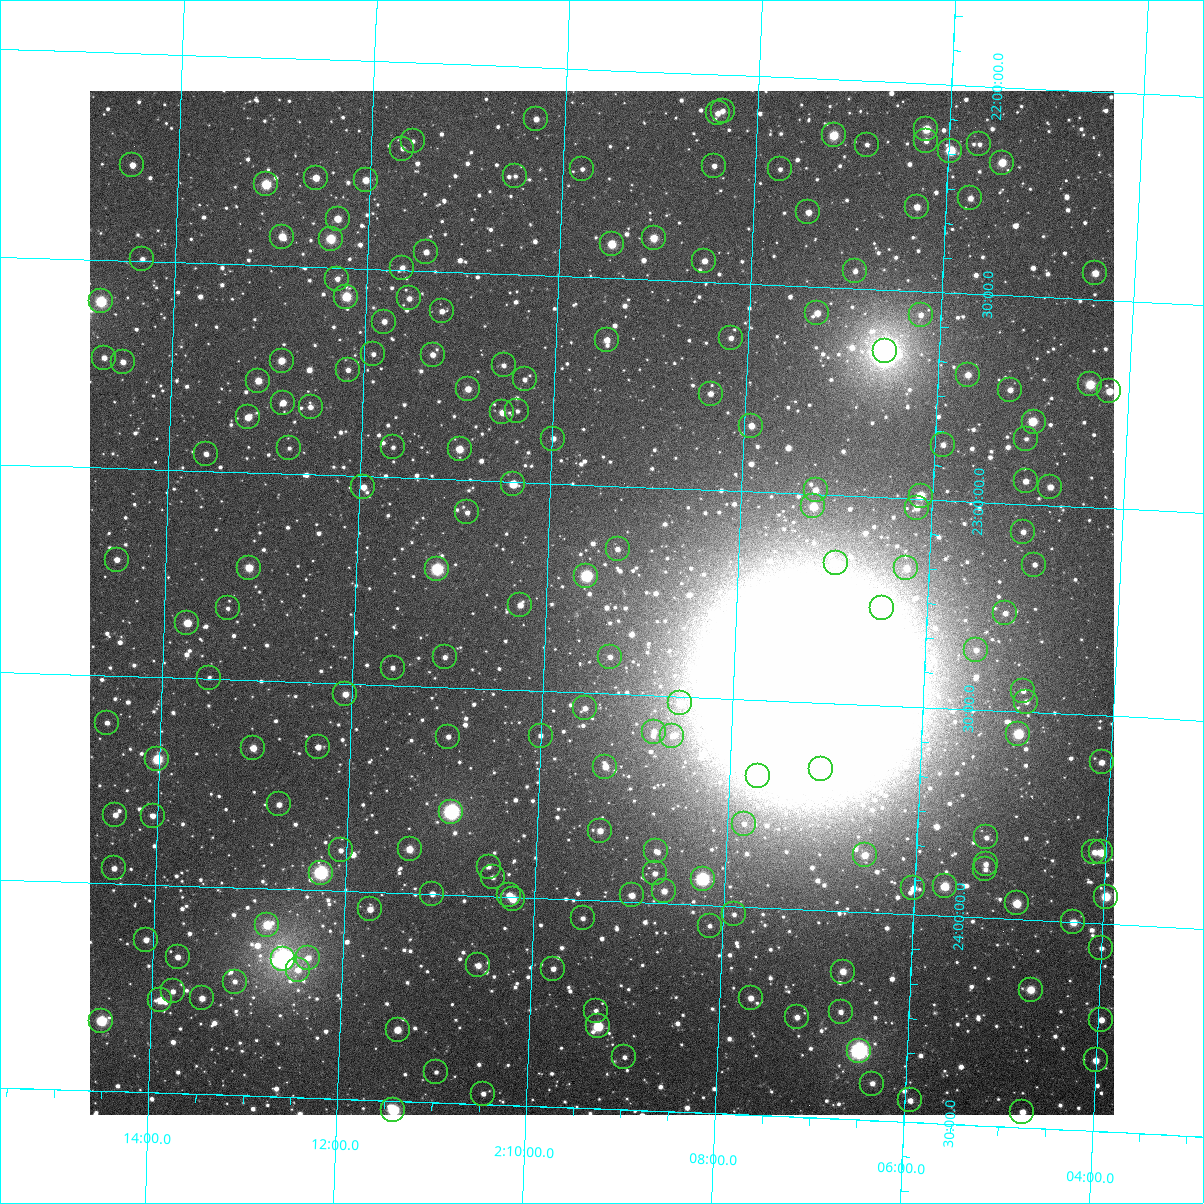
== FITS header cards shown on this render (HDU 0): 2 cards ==
NAXIS1  =                 1024
NAXIS2  =                 1024

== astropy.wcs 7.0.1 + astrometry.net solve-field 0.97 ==
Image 1024 x 1024 px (HDU 0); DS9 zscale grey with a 90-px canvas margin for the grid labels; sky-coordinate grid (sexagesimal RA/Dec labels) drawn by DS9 from the SOLVED WCS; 187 Tycho-2 reference stars matched to detected sources circled (green)
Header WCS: RA---TAN-SIP/DEC--TAN-SIP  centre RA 02:09:25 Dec +23:17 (32.35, +23.28 deg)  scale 8.67 arcsec/px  FOV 148.0' x 148.0'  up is +178 deg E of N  parity flipped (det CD > 0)
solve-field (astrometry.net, Tycho-2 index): VERIFIED the header's WCS against the Tycho-2 star catalogue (verified at 6 index scales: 11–187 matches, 0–1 conflicts across passes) and refined it, rather than solving blind
Solved WCS: RA---TAN-SIP/DEC--TAN-SIP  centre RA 02:09:25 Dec +23:17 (32.35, +23.28 deg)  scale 8.67 arcsec/px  FOV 148.0' x 148.0'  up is +178 deg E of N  parity flipped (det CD > 0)
The solver's refit moves the header's centre by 0.47 arcsec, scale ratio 1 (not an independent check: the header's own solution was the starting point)
Tycho-2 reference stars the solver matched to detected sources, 187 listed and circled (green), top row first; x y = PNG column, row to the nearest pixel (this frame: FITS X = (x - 90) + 1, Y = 1024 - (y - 91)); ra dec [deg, ICRS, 3 dp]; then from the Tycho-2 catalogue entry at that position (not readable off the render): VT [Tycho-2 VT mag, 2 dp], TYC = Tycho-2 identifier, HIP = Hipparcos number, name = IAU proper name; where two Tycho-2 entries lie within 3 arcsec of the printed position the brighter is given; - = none
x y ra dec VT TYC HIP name
723 111 32.091 +22.087 12.04 1220-893-1 - -
718 113 32.103 +22.093 11.10 1220-12-1 - -
536 119 32.574 +22.124 11.58 1220-362-1 - -
926 129 31.560 +22.109 9.72 1213-606-1 - -
834 135 31.800 +22.133 9.28 1213-746-1 - -
413 141 32.892 +22.189 12.05 1220-682-1 - -
926 141 31.559 +22.137 11.50 1213-636-1 - -
979 144 31.420 +22.139 12.16 1213-479-1 - -
867 145 31.712 +22.153 11.96 1213-714-1 - -
402 149 32.919 +22.207 11.90 1220-130-1 - -
950 151 31.494 +22.158 9.32 1213-700-1 9796 -
1002 163 31.359 +22.182 9.82 1213-483-1 - -
132 165 33.619 +22.270 11.16 1220-859-1 - -
714 166 32.107 +22.220 11.96 1220-436-1 - -
582 169 32.449 +22.240 12.06 1220-117-1 - -
780 169 31.935 +22.221 12.05 1213-705-1 - -
515 176 32.624 +22.263 11.95 1220-278-1 - -
316 178 33.141 +22.285 10.91 1220-25-1 - -
366 180 33.011 +22.286 10.56 1220-414-1 - -
266 184 33.270 +22.304 9.13 1220-495-1 - -
970 198 31.437 +22.271 11.07 1213-206-1 - -
917 207 31.575 +22.297 10.82 1213-608-1 - -
808 212 31.856 +22.322 11.14 1213-556-1 - -
338 219 33.081 +22.382 10.32 1220-152-1 - -
282 237 33.224 +22.430 10.09 1220-484-1 - -
654 238 32.256 +22.399 9.89 1220-69-1 10019 -
331 239 33.096 +22.431 9.35 1220-652-1 - -
612 244 32.364 +22.418 9.73 1220-492-1 - -
426 252 32.847 +22.454 11.40 1220-93-1 - -
142 259 33.586 +22.495 11.64 1220-88-1 - -
704 261 32.122 +22.450 11.23 1220-91-1 - -
402 268 32.907 +22.494 11.56 1220-21-1 - -
855 271 31.728 +22.459 12.20 1213-712-1 - -
1095 273 31.103 +22.436 10.51 1213-47-1 - -
337 279 33.076 +22.526 11.32 1758-1470-1 - -
346 297 33.051 +22.569 9.33 1758-1630-1 - -
409 298 32.887 +22.568 11.41 1758-1090-1 - -
101 301 33.690 +22.600 8.70 1765-893-1 - -
442 311 32.801 +22.596 11.42 1758-1106-1 - -
817 313 31.822 +22.563 10.74 1758-1756-1 - -
921 315 31.552 +22.557 12.23 1758-1410-1 - -
384 322 32.950 +22.625 11.54 1758-726-1 - -
731 338 32.045 +22.632 11.42 1758-1134-1 - -
607 340 32.368 +22.650 10.80 1758-976-1 - -
885 351 31.641 +22.648 5.04 1758-2417-1 9836 -
373 354 32.975 +22.705 11.81 1758-1608-1 - -
433 355 32.821 +22.701 10.97 1758-802-1 - -
104 358 33.677 +22.735 11.27 1765-1353-1 - -
282 361 33.214 +22.728 10.20 1758-1434-1 - -
123 362 33.629 +22.744 11.13 1765-658-1 - -
504 365 32.634 +22.720 12.56 1758-1210-1 - -
348 370 33.040 +22.745 11.67 1758-1754-1 - -
968 375 31.422 +22.695 10.79 1758-550-1 - -
525 379 32.578 +22.752 11.67 1758-1236-1 - -
258 381 33.273 +22.779 10.73 1758-832-1 - -
1090 384 31.102 +22.704 9.25 1758-230-1 - -
468 389 32.725 +22.780 10.70 1758-1310-1 - -
1010 390 31.309 +22.727 11.44 1758-487-1 - -
1109 391 31.050 +22.719 10.44 1758-483-1 - -
711 394 32.091 +22.768 11.28 1758-1074-1 - -
283 403 33.207 +22.829 10.78 1758-698-1 - -
311 407 33.134 +22.838 11.68 1758-674-1 - -
517 411 32.594 +22.829 12.49 1758-942-1 - -
502 412 32.633 +22.834 10.89 1758-746-1 - -
248 417 33.297 +22.867 10.64 1758-1358-1 - -
1034 422 31.245 +22.802 9.58 1758-486-1 9714 -
751 426 31.981 +22.841 10.95 1758-950-1 - -
553 439 32.497 +22.892 11.58 1758-1346-1 - -
1026 439 31.262 +22.843 12.57 1758-268-1 - -
943 445 31.478 +22.866 11.78 1758-876-1 - -
393 447 32.915 +22.927 12.07 1758-1030-1 - -
289 448 33.186 +22.938 12.91 1758-1524-1 - -
460 449 32.741 +22.926 10.16 1758-1306-1 - -
206 454 33.403 +22.959 11.57 1758-914-1 - -
1026 481 31.258 +22.945 11.19 1758-76-1 - -
513 484 32.597 +23.005 10.48 1758-654-1 - -
363 487 32.989 +23.026 11.14 1758-1652-1 - -
1050 487 31.193 +22.956 11.05 1758-47-1 - -
816 490 31.806 +22.989 11.35 1758-1194-1 - -
921 496 31.531 +22.991 9.68 1758-1580-1 - -
813 506 31.810 +23.029 9.95 1758-1348-1 - -
917 508 31.539 +23.021 10.91 1758-1472-1 - -
467 512 32.714 +23.078 12.43 1758-870-1 - -
1023 532 31.258 +23.067 11.89 1758-144-1 - -
618 549 32.318 +23.152 11.52 1758-1086-1 - -
117 560 33.628 +23.220 11.49 1765-665-1 - -
836 563 31.744 +23.164 10.97 1758-752-1 - -
1034 565 31.224 +23.144 12.39 1758-426-1 - -
249 568 33.281 +23.229 9.95 1758-1364-1 - -
906 568 31.559 +23.168 11.01 1758-1120-1 - -
437 569 32.789 +23.217 8.38 1758-1318-1 10201 -
586 576 32.396 +23.219 8.44 1758-1290-1 10070 -
520 605 32.567 +23.296 11.09 1758-2396-1 - -
228 608 33.333 +23.329 12.21 1758-2306-1 - -
882 608 31.618 +23.265 10.03 1758-894-1 - -
1005 613 31.295 +23.265 11.51 1758-616-1 - -
187 623 33.437 +23.367 10.06 1758-2211-1 - -
976 650 31.367 +23.356 11.44 1758-98-1 - -
445 657 32.760 +23.428 12.12 1758-2071-1 - -
610 657 32.326 +23.412 11.94 1758-2199-1 - -
393 668 32.895 +23.458 12.16 1758-2297-1 - -
209 678 33.376 +23.497 12.49 1758-2214-1 - -
1023 691 31.238 +23.450 11.66 1758-329-1 - -
345 694 33.016 +23.526 10.91 1758-2086-1 - -
1026 702 31.229 +23.475 11.69 1758-59-1 - -
680 703 32.136 +23.516 11.31 1758-2110-1 - -
585 708 32.386 +23.538 11.79 1758-1827-1 - -
107 723 33.640 +23.614 12.12 1765-333-1 - -
654 732 32.202 +23.588 11.80 1758-2276-1 - -
1018 734 31.245 +23.554 9.13 1758-79-1 - -
541 736 32.500 +23.608 11.69 1758-2043-1 - -
672 736 32.154 +23.596 11.88 1758-1901-1 - -
448 737 32.742 +23.619 11.61 1758-2213-1 - -
318 747 33.084 +23.655 11.43 1758-1713-1 - -
253 748 33.254 +23.663 10.60 1758-1421-1 - -
157 759 33.504 +23.698 9.27 1765-118-1 - -
1102 762 31.023 +23.612 11.33 1758-403-1 - -
605 767 32.326 +23.677 11.06 1758-1919-1 - -
821 769 31.760 +23.661 10.89 1758-1687-1 - -
758 776 31.925 +23.683 11.52 1758-1792-1 - -
279 804 33.181 +23.797 11.13 1758-2082-1 - -
451 812 32.727 +23.799 7.36 1758-1583-1 10181 -
115 815 33.610 +23.835 11.27 1765-222-1 - -
153 816 33.512 +23.834 11.42 1765-359-1 - -
744 824 31.955 +23.800 12.14 1758-2282-1 - -
600 831 32.334 +23.831 10.92 1758-2308-1 - -
986 837 31.317 +23.807 12.32 1758-29-1 - -
410 849 32.833 +23.893 10.24 1758-1445-1 - -
341 850 33.014 +23.902 11.61 1758-2380-1 - -
656 851 32.185 +23.874 12.94 1758-1771-1 - -
1094 852 31.030 +23.829 11.39 1758-205-1 - -
1101 852 31.012 +23.829 10.08 1758-71-1 - -
865 855 31.634 +23.862 10.72 1758-1983-1 - -
986 864 31.315 +23.871 11.64 1758-388-1 - -
489 867 32.623 +23.928 11.81 1758-1417-1 - -
114 868 33.610 +23.964 11.52 1765-247-1 - -
985 869 31.315 +23.883 12.02 1758-236-1 - -
321 873 33.064 +23.958 8.02 1758-1794-1 10272 -
655 873 32.185 +23.929 12.15 1758-1491-1 - -
493 877 32.611 +23.953 12.40 1758-883-1 - -
703 879 32.059 +23.937 8.09 1758-1860-1 - -
945 886 31.420 +23.929 9.55 1758-295-1 - -
913 888 31.502 +23.937 11.13 1758-1365-1 - -
664 891 32.159 +23.970 11.13 1758-1998-1 - -
432 894 32.769 +23.998 11.66 1758-2113-1 - -
509 895 32.566 +23.995 10.83 1758-2234-1 - -
632 895 32.243 +23.984 11.04 1758-2266-1 - -
1106 897 30.994 +23.935 9.45 1758-529-1 - -
513 899 32.556 +24.004 9.98 1758-1900-1 - -
1017 903 31.228 +23.962 9.81 1758-602-1 - -
370 909 32.931 +24.041 11.23 1758-1391-1 - -
734 914 31.972 +24.019 12.48 1758-1631-1 - -
583 918 32.370 +24.044 11.66 1758-2004-1 - -
1073 922 31.077 +24.001 10.25 1758-116-1 - -
267 925 33.201 +24.087 9.53 1758-1475-1 - -
710 926 32.035 +24.049 12.11 1758-865-1 - -
146 940 33.519 +24.133 11.44 1765-1074-1 - -
1101 948 31.000 +24.059 12.40 1758-24-1 - -
178 957 33.434 +24.172 11.19 1758-1869-1 - -
308 958 33.090 +24.163 11.45 1758-1513-1 - -
283 959 33.156 +24.168 6.11 1758-2415-1 10296 -
478 965 32.640 +24.167 10.73 1758-1973-1 - -
553 969 32.442 +24.168 11.67 1758-1669-1 - -
298 970 33.116 +24.193 11.26 1758-927-1 - -
843 972 31.678 +24.145 10.65 1758-2094-1 - -
235 982 33.281 +24.227 11.52 1758-1143-1 - -
1031 990 31.180 +24.168 10.02 1758-5-1 - -
173 991 33.444 +24.255 11.42 1758-1826-1 - -
202 998 33.367 +24.269 10.96 1758-1892-1 - -
751 998 31.918 +24.219 10.94 1758-1293-1 - -
160 1000 33.476 +24.278 10.16 1758-1835-1 - -
596 1011 32.326 +24.264 11.99 1758-2030-1 - -
841 1012 31.679 +24.242 12.07 1758-1341-1 - -
797 1017 31.794 +24.259 11.59 1758-2078-1 - -
1101 1020 30.990 +24.231 11.33 1758-614-1 - -
101 1021 33.630 +24.331 8.95 1765-130-1 - -
598 1026 32.318 +24.302 9.01 1758-1305-1 10042 -
398 1030 32.847 +24.329 10.32 1758-2087-1 - -
859 1051 31.626 +24.334 6.96 1758-1907-1 9829 -
624 1057 32.245 +24.374 11.84 1758-1796-1 - -
1096 1060 31.000 +24.330 10.94 1758-520-1 - -
436 1072 32.740 +24.428 12.58 1758-1255-1 - -
872 1084 31.587 +24.411 11.63 1758-779-1 - -
483 1094 32.614 +24.475 11.89 1758-2133-1 - -
910 1100 31.485 +24.448 11.17 1758-378-1 - -
393 1110 32.851 +24.523 8.60 1758-1003-1 - -
1022 1112 31.187 +24.462 10.99 1758-159-1 - -